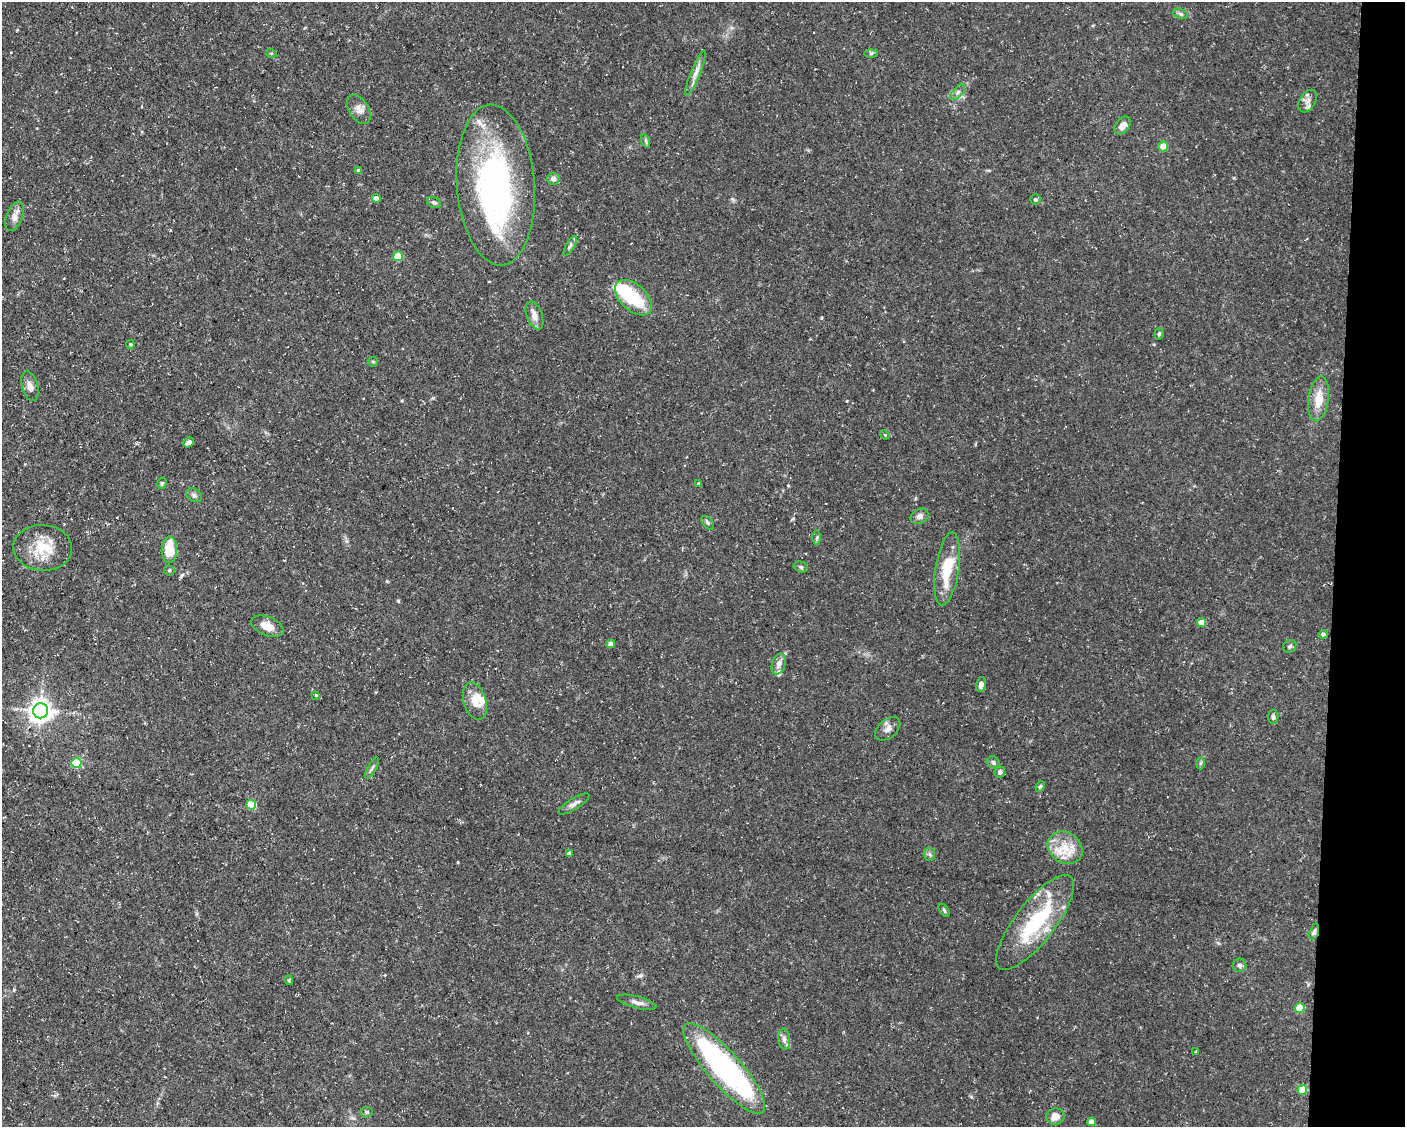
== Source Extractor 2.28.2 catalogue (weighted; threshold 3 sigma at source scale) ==
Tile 6 of 3 x 4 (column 3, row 2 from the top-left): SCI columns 3024-4426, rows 2253-3377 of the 4534 x 4503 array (HDU 1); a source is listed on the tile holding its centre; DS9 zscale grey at full resolution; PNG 1407 x 1129 px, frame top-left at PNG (2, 2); each listed source drawn as its Kron ellipse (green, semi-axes under 4 px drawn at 4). Shown black and unused: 5% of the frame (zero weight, under 3 of 5 exposures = <1% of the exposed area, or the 3 px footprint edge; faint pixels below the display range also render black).
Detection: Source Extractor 2.28.2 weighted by HDU 2 'WHT'; one run over the whole footprint, this tile lists its part. Background 0.0997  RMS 0.005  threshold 0.0225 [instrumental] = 3 sigma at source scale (4.5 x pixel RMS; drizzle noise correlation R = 1.50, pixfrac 1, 0.05/0.05 arcsec/px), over >= 5 px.
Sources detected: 87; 4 inside a brighter object's white glare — neither listed nor drawn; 7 inside a brighter listed object's ellipse — not listed separately; the other 76 listed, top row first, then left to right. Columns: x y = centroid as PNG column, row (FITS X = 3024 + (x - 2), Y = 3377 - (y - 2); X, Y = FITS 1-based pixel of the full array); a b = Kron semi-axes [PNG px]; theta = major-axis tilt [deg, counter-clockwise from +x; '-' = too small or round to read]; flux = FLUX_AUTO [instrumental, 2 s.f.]
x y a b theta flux
1180 14 8 5 -21 1
271 53 5 3 - 0.52
871 53 6 4 1 0.75
695 73 24 4 68 3.6
958 92 9 5 45 1.5
1308 101 12 8 58 2.9
359 109 16 9 -59 3.6
1122 126 10 7 52 3.3
646 141 7 4 -71 0.79
1163 146 5 4 - 8.8
359 171 4 4 - 1.7
553 179 6 6 - 2
496 185 80 39 -86 130
376 198 4 4 - 2.5
1035 200 5 5 - 1
434 202 7 5 -27 0.96
14 216 15 8 69 3.7
570 246 11 3 60 1.2
398 256 5 4 - 13
633 298 22 13 -43 24
534 315 15 7 -69 3.9
1159 334 6 4 73 0.87
130 344 4 3 - 0.52
373 362 5 4 - 0.67
30 386 15 8 -74 3.7
1319 399 22 10 82 9
885 435 5 4 - 0.46
189 442 6 4 40 2.1
162 483 6 4 73 0.76
699 484 4 4 - 0.82
194 495 8 6 -29 1.5
920 516 9 7 26 2.1
708 523 8 5 -46 1.1
817 538 7 4 90 0.77
43 548 29 23 -4 16
169 550 13 7 88 13
801 567 7 5 -16 1
947 569 37 11 81 18
169 570 5 5 - 0.97
1201 622 4 4 - 5.7
267 626 17 9 -21 5.2
1323 634 5 4 - 1
611 644 4 4 - 2.1
1290 646 7 6 - 1.1
779 664 11 6 74 2.9
981 684 7 5 78 2.1
316 695 4 3 - 0.62
475 701 19 11 -72 6.8
41 711 7 7 - 420
1273 717 7 5 -86 1.4
888 729 14 9 40 3.2
993 762 6 5 - 1.1
76 763 5 5 - 30
1201 763 6 4 88 0.77
372 768 12 3 62 1
1000 772 6 5 - 1.5
1040 786 5 4 - 0.7
574 804 18 5 32 2.4
251 805 5 5 - 23
1065 848 18 15 -35 11
569 853 4 4 - 0.99
929 854 6 6 - 1.1
944 910 7 3 -54 0.8
1035 922 58 19 52 41
1314 932 8 4 74 1.2
1240 965 7 6 - 1.3
289 980 5 3 - 0.61
637 1002 20 6 -15 2.8
1300 1008 5 5 - 14
784 1039 10 6 -84 2
1196 1052 3 3 - 0.54
724 1068 58 16 -48 100
1302 1090 5 5 - 14
366 1112 6 5 - 0.95
1055 1116 9 8 - 4.7
1092 1122 4 4 - 4.4
Overlapping masked pixels (flux is a lower limit): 1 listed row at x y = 1314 932